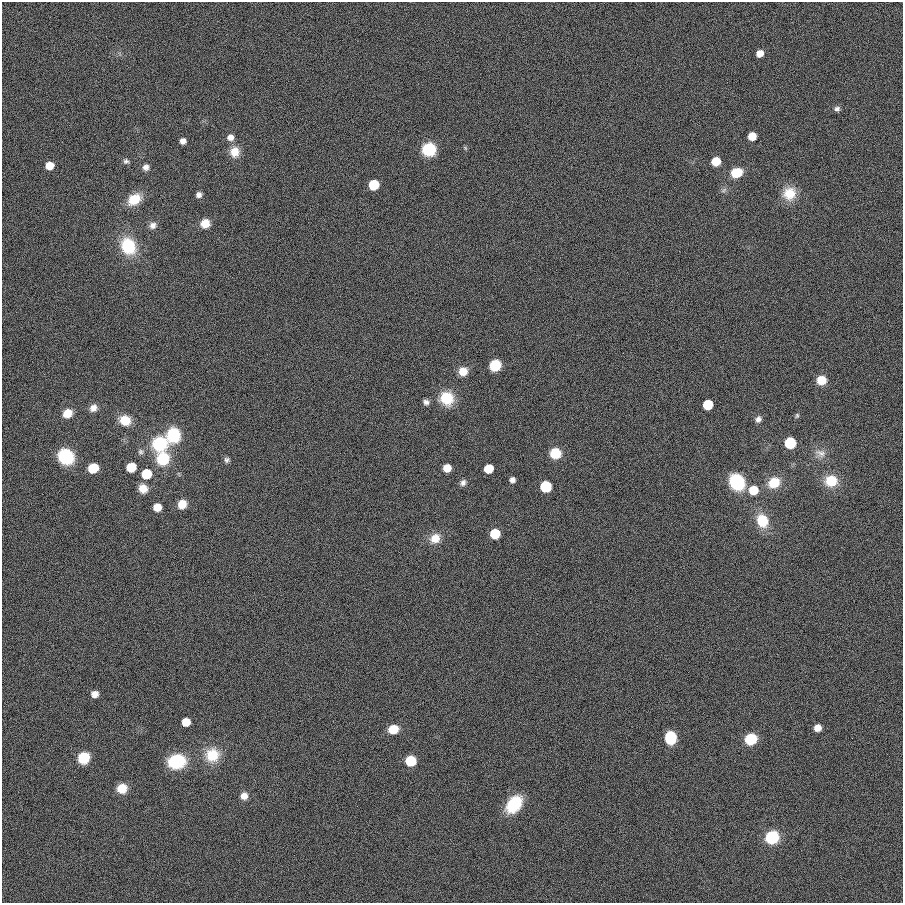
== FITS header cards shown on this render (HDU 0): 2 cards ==
NAXIS1  =                  901
NAXIS2  =                  901

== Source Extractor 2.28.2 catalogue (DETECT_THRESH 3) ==
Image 901 x 901 px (HDU 0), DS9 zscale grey, 1 PNG px = 1 image px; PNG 905 x 905 px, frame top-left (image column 1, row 901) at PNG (2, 2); no overlay
Background 0.00169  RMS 0.099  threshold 0.297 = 3 sigma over >= 5 px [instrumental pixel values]
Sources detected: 73; all 73 listed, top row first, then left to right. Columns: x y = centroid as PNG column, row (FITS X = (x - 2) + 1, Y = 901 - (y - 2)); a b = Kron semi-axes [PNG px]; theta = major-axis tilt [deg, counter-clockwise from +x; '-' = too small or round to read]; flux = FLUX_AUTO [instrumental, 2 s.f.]
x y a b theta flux
760 53 7 6 - 54
837 109 7 6 - 19
752 136 7 6 - 98
230 137 8 8 - 38
183 141 6 5 - 33
465 148 6 4 -71 8.3
429 149 10 9 - 340
235 152 13 12 - 85
126 161 7 6 - 17
716 161 7 7 - 140
50 166 7 7 - 88
146 167 8 8 - 29
736 173 10 8 20 170
374 185 7 7 - 210
724 190 9 4 36 15
789 194 17 16 - 130
199 195 6 6 - 25
134 199 14 10 35 160
205 223 8 8 - 88
153 225 9 8 - 34
128 246 17 14 -63 310
495 365 9 8 - 190
463 371 9 9 - 80
821 380 9 8 - 110
447 398 15 14 - 190
426 402 7 6 - 25
708 405 7 7 - 260
93 408 10 8 45 41
67 413 9 8 - 110
797 415 7 5 75 12
758 419 9 7 67 28
125 420 11 10 - 130
173 435 14 13 - 290
790 443 8 7 - 360
160 444 15 14 - 340
141 452 7 7 - 19
555 453 9 9 - 190
820 453 16 10 -23 55
66 457 15 13 -43 330
163 459 11 11 - 300
227 460 7 7 - 18
131 467 7 7 - 220
93 468 7 7 - 230
447 468 7 6 - 73
489 469 7 6 - 170
146 474 7 7 - 270
512 480 6 5 - 24
831 481 12 11 - 180
737 482 13 11 -58 440
463 483 8 6 55 24
774 483 11 10 - 170
546 486 7 7 - 380
143 488 10 9 - 71
753 490 8 8 - 150
182 504 9 8 - 95
157 507 7 7 - 82
762 521 13 11 -66 200
495 534 7 7 - 210
435 538 13 11 35 82
95 694 7 6 - 45
186 722 6 6 - 110
817 728 7 6 - 59
393 729 9 8 - 130
670 738 10 8 -86 280
751 739 9 8 - 290
212 755 18 17 - 170
84 758 9 9 - 220
177 761 17 13 10 310
411 761 8 7 - 250
122 788 10 9 - 100
244 796 8 8 - 48
514 804 18 12 51 300
772 837 10 9 - 360